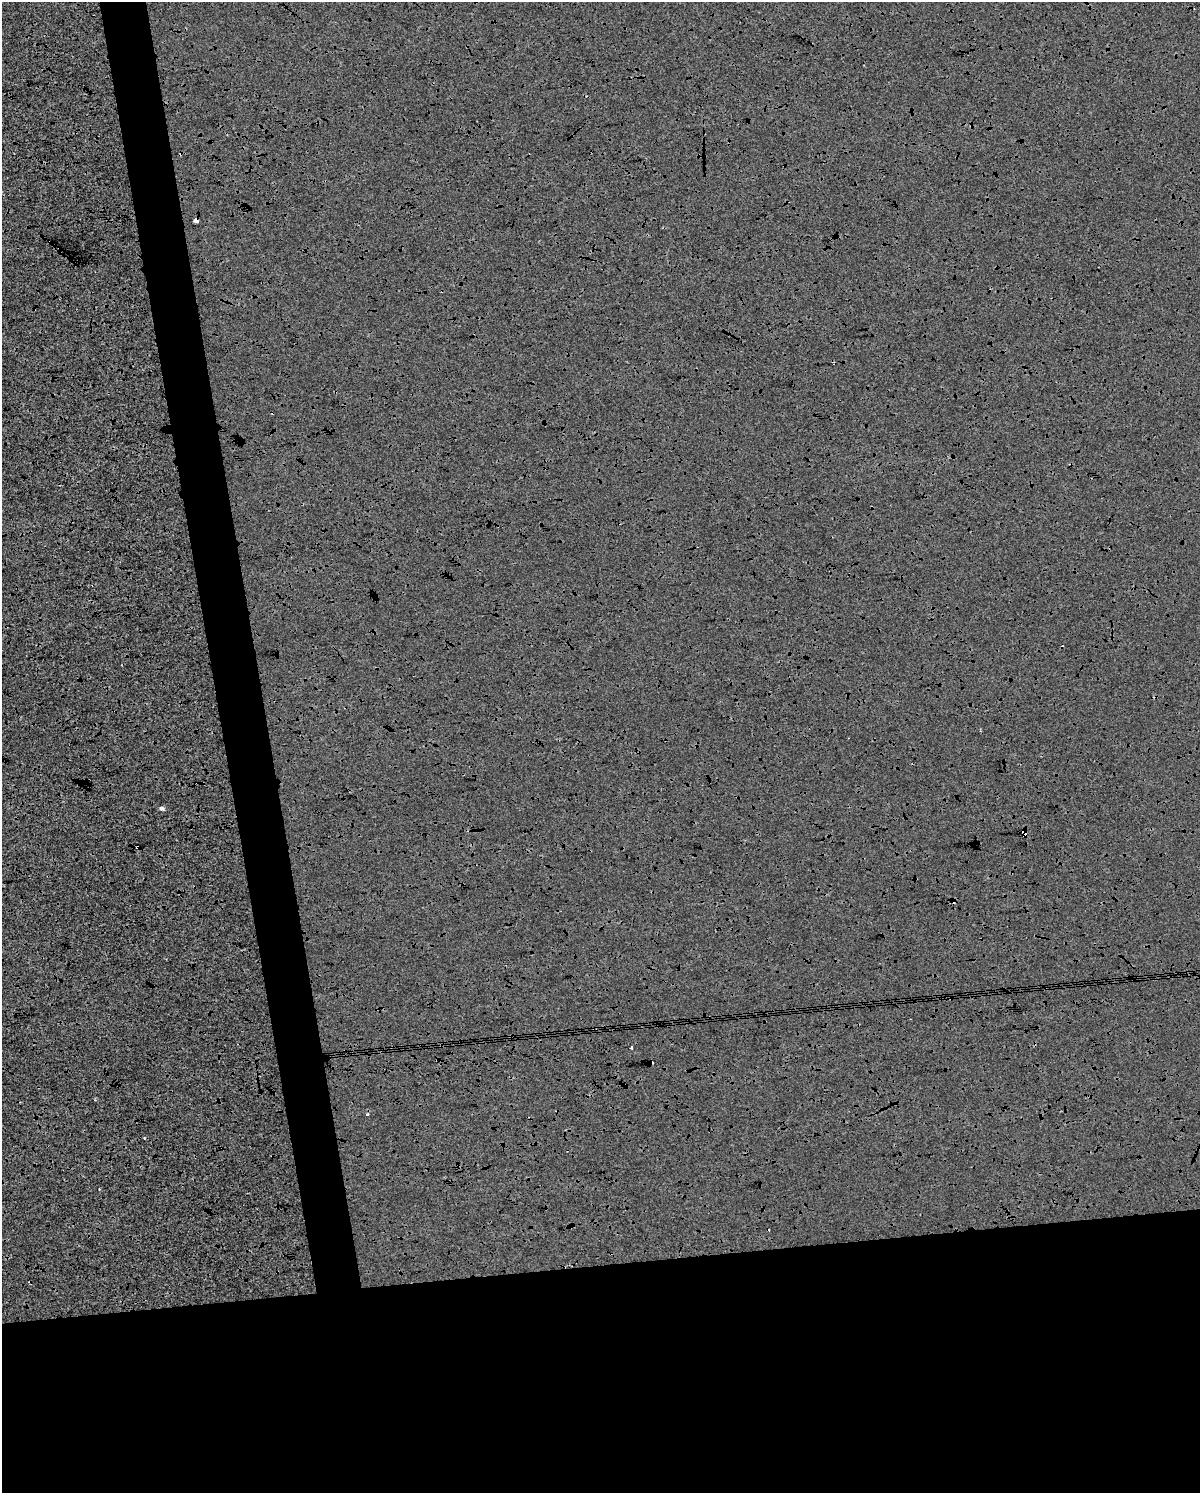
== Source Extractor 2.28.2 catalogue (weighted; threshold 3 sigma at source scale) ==
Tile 11 of 4 x 3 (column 3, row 3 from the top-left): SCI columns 2400-3597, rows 69-1559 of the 4797 x 4565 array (HDU 1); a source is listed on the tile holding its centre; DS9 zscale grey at full resolution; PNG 1202 x 1495 px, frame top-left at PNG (2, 2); no overlay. Shown black and unused: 20% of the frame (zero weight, under 3 of 4 exposures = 3% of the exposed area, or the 3 px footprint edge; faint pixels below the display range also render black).
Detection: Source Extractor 2.28.2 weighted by HDU 2 'WHT'; one run over the whole footprint, this tile lists its part. Background 6.88e-04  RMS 0.0066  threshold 0.0295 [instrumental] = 3 sigma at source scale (4.5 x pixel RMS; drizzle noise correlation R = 1.50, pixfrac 1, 0.0396/0.0396 arcsec/px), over >= 5 px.
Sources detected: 12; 4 cosmic-ray / hot-pixel residue — not listed; the other 8 listed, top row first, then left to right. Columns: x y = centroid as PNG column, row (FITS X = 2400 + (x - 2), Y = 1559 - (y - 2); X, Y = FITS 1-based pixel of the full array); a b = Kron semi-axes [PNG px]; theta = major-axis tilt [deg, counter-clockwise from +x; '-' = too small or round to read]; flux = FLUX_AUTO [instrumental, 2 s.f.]
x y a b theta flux
196 220 4 4 - 6.6
162 808 6 5 - 1.5
1024 833 7 4 -70 1.9
953 901 4 4 - 2.9
631 1048 3 3 - 1.1
651 1062 4 3 - 2
367 1114 4 3 - 0.64
99 1189 2 2 - 0.45
Overlapping masked pixels (flux is a lower limit): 4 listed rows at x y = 196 220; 1024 833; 953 901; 651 1062